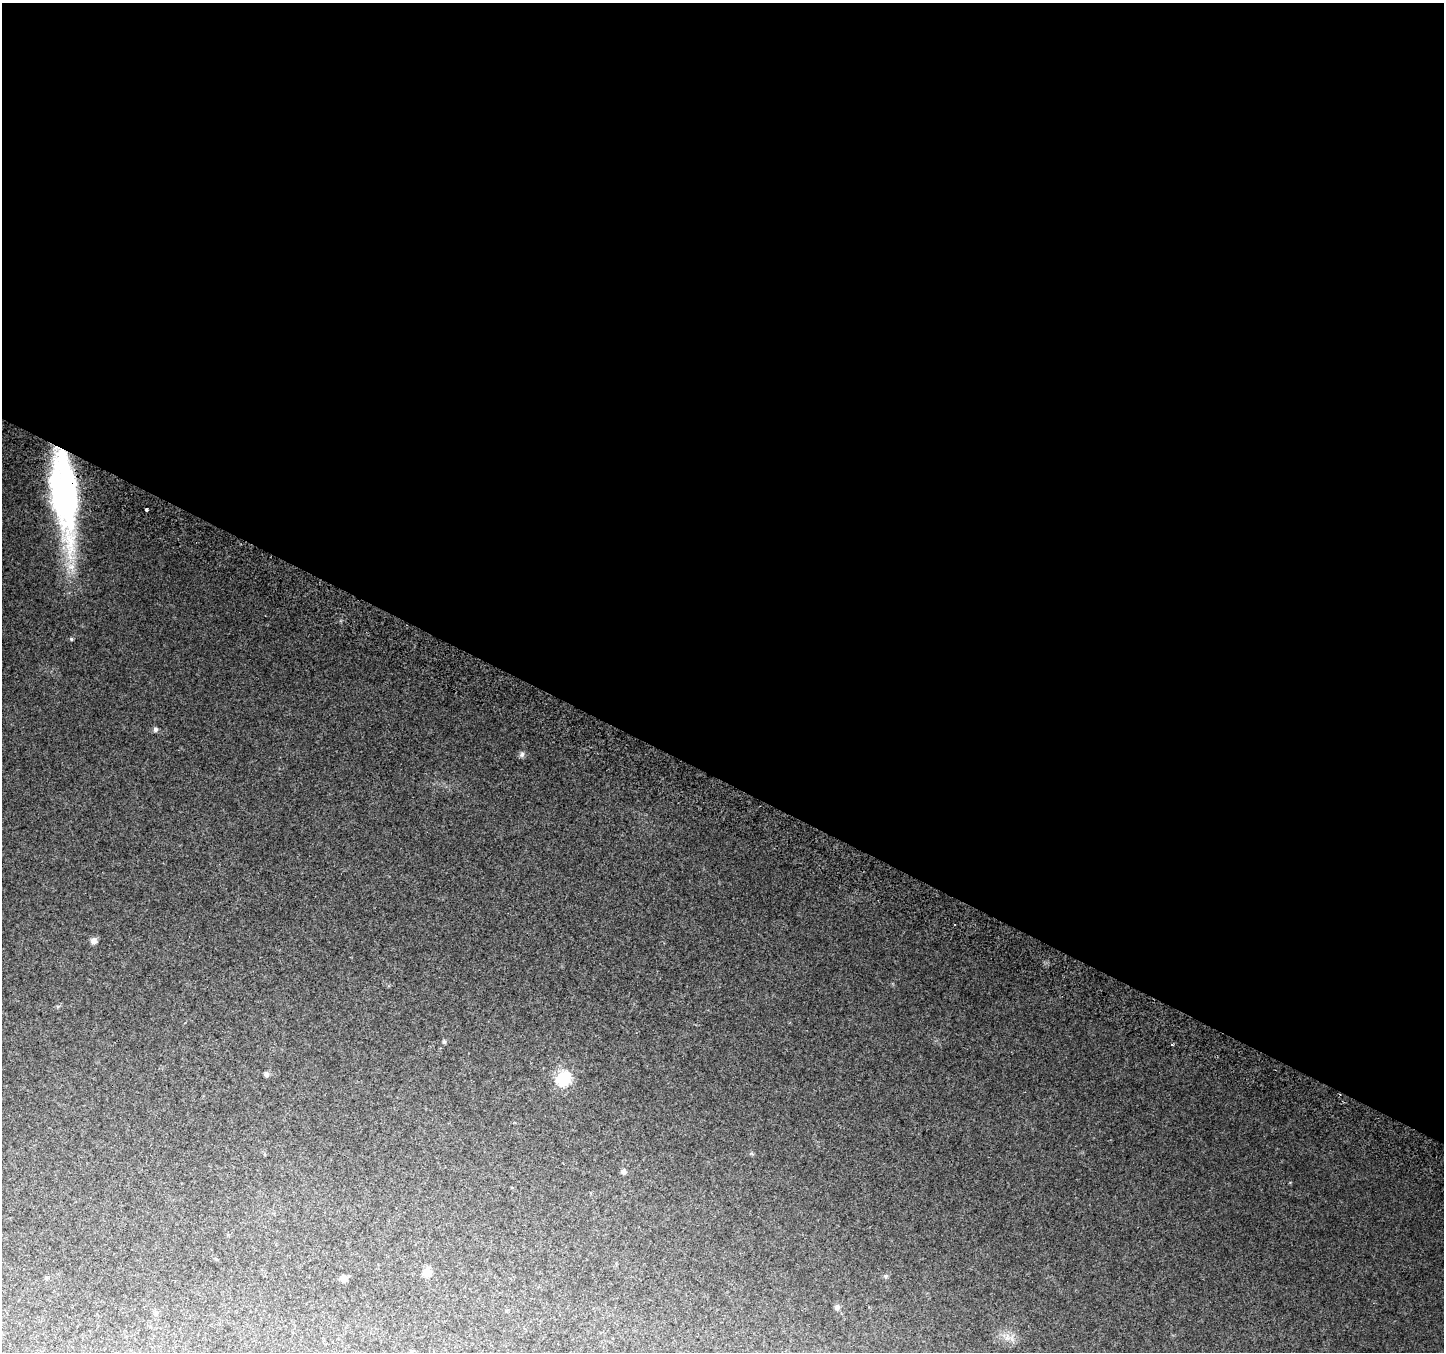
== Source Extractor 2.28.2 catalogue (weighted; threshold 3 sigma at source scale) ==
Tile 3 of 4 x 4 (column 3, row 1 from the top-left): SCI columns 2912-4353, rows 4355-5704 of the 5815 x 5942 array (HDU 1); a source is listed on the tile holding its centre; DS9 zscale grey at full resolution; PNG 1446 x 1354 px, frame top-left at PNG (2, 3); no overlay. Shown black and unused: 58% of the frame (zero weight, under 2 of 3 exposures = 2% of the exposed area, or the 3 px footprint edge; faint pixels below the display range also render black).
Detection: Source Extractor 2.28.2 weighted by HDU 2 'WHT'; one run over the whole footprint, this tile lists its part. Background 0.0759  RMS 0.01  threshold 0.0452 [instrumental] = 3 sigma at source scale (4.5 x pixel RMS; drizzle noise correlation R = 1.50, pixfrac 1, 0.0396/0.0396 arcsec/px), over >= 5 px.
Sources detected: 20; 1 inside a brighter object's white glare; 2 cosmic-ray / hot-pixel residue — not listed; the other 17 listed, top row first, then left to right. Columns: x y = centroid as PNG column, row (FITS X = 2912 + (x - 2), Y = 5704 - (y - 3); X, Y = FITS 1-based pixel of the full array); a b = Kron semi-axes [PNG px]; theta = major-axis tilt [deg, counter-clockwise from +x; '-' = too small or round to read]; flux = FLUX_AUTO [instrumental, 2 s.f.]
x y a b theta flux
68 490 121 17 -84 200
146 510 3 3 - 8.7
71 639 4 4 - 1.4
155 729 6 5 - 2.6
522 754 8 7 - 2.6
93 941 8 8 - 4.2
444 1042 6 4 -69 1.3
266 1074 6 5 - 3.2
563 1078 7 7 - 170
623 1171 7 7 - 2.6
427 1272 10 9 - 8.4
886 1276 6 5 - 1.8
46 1278 5 4 - 1.3
344 1278 7 6 - 5
837 1307 8 6 86 2.5
1007 1337 10 6 82 4.5
412 1351 5 5 - 1.3
Overlapping masked pixels (flux is a lower limit): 1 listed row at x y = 68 490
Unlisted compact peaks at least as high as the median listed source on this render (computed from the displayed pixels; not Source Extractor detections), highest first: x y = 1290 1182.